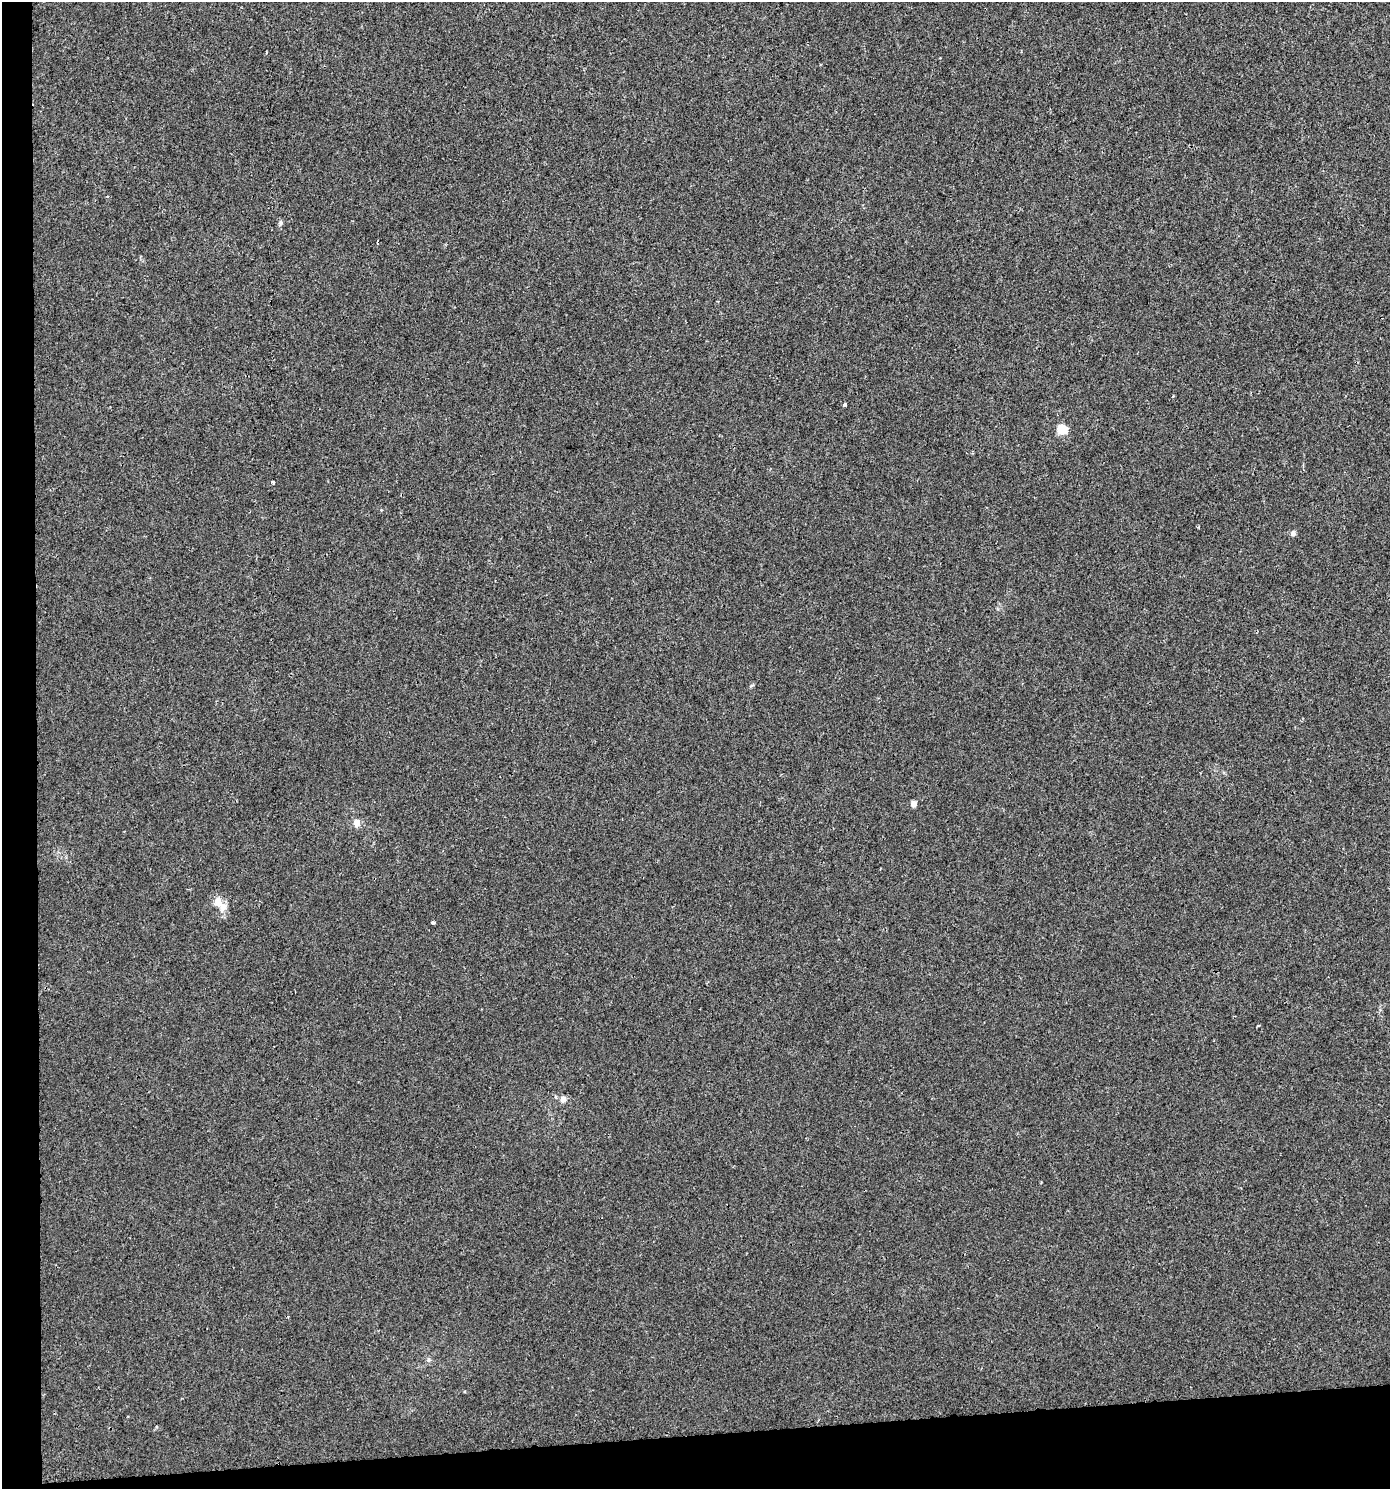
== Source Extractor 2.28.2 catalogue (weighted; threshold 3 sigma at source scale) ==
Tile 7 of 3 x 3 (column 1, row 3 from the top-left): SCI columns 42-1429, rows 1-1487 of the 4206 x 4461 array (HDU 1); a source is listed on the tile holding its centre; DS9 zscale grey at full resolution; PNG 1392 x 1491 px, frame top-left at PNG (2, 2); no overlay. Shown black and unused: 6% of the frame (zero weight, under 2 of 3 exposures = <1% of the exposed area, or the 3 px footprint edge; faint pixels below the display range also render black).
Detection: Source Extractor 2.28.2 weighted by HDU 2 'WHT'; one run over the whole footprint, this tile lists its part. Background 0.00186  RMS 0.0044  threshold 0.0199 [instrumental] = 3 sigma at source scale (4.5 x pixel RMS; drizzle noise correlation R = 1.50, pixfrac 1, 0.0396/0.0396 arcsec/px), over >= 5 px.
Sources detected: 15; all 15 listed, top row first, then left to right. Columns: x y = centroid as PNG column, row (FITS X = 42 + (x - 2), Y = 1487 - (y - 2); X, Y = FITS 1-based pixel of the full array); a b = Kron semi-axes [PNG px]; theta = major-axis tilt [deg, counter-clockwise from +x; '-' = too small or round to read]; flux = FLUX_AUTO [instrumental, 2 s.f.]
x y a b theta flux
266 53 4 2 - 0.47
280 223 7 6 - 1
377 242 4 2 - 0.72
844 405 4 3 - 1.1
1062 429 5 5 - 24
273 482 4 3 - 1.2
1198 527 3 3 - 0.44
1293 533 6 5 - 1.6
913 804 7 6 - 1.8
357 823 5 5 - 5.1
219 903 19 9 -54 6.5
433 922 4 3 - 0.81
1258 1026 4 2 - 0.41
563 1099 6 5 - 3.4
428 1360 6 4 -90 0.77